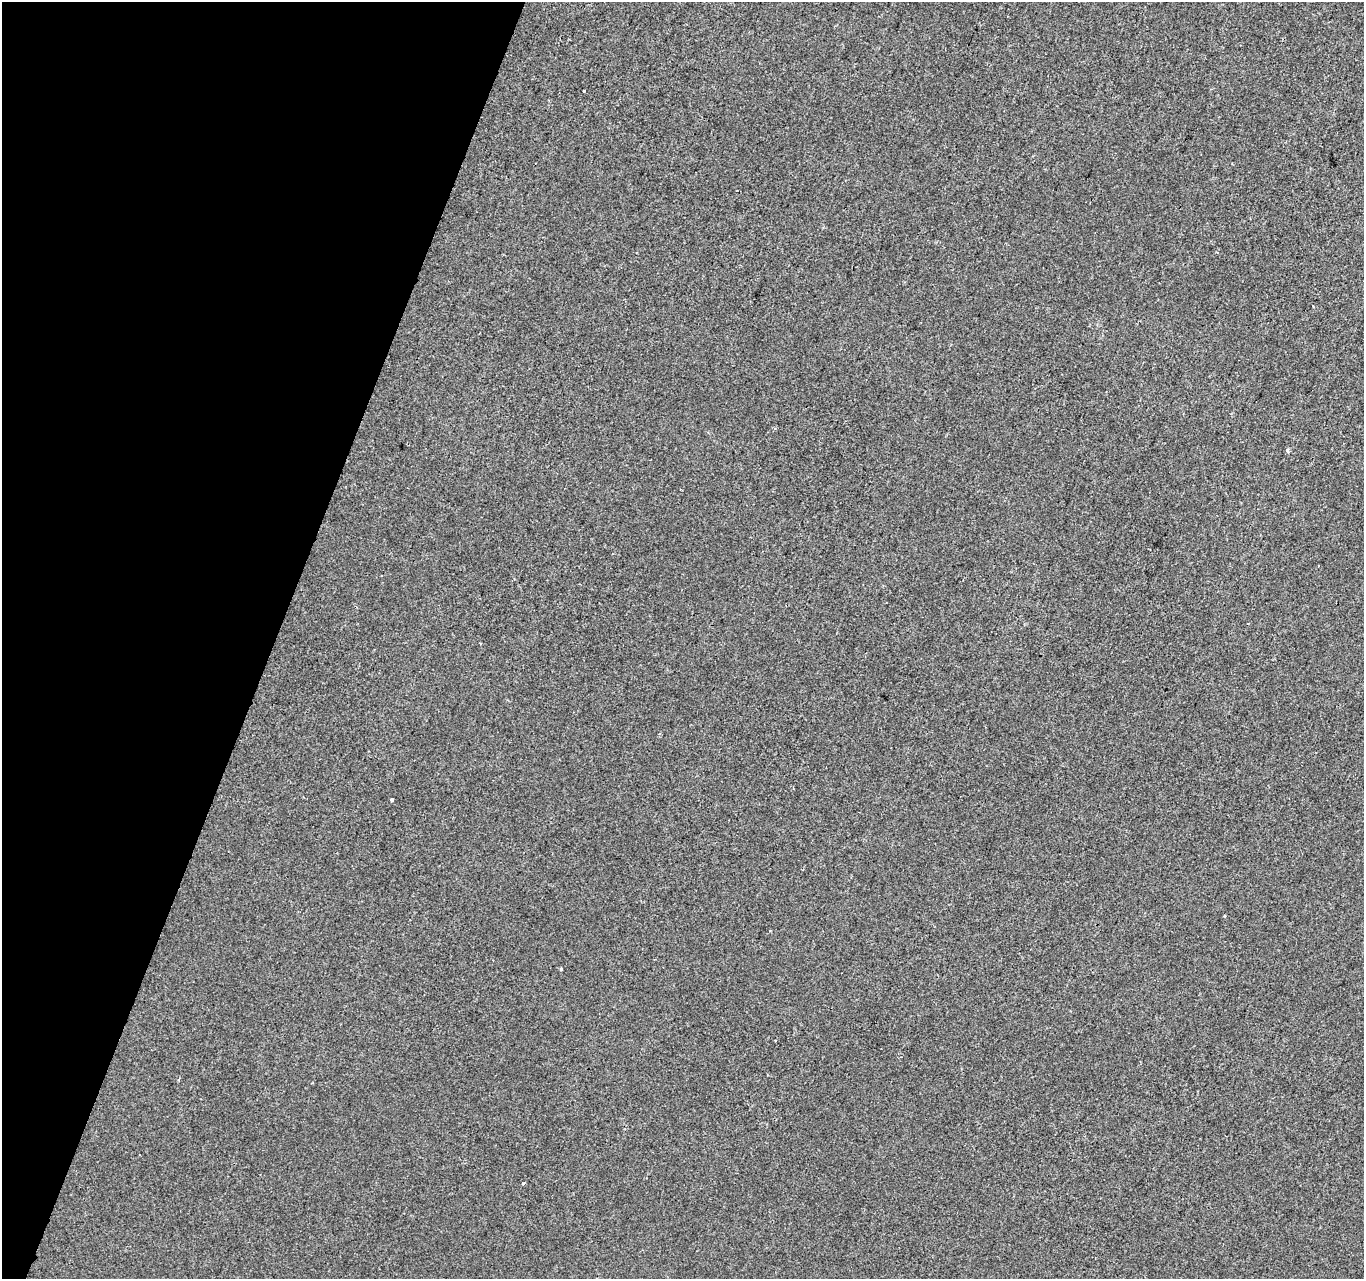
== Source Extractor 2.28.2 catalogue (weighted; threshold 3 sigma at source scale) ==
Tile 9 of 4 x 4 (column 1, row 3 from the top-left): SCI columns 8-1369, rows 1556-2832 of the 5453 x 5600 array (HDU 1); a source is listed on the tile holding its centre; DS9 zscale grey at full resolution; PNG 1366 x 1281 px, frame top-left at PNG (2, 2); no overlay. Shown black and unused: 20% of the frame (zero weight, under 2 of 3 exposures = <1% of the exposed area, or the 3 px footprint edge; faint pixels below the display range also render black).
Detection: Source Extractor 2.28.2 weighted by HDU 2 'WHT'; one run over the whole footprint, this tile lists its part. Background 3.38e-04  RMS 0.0042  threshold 0.0188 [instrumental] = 3 sigma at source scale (4.5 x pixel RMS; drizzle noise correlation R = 1.50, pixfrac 1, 0.0396/0.0396 arcsec/px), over >= 5 px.
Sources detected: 7; all 7 listed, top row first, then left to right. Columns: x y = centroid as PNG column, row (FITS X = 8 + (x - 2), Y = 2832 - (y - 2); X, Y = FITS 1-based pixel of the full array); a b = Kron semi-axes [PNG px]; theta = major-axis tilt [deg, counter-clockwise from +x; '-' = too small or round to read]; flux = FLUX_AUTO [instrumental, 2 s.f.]
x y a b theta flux
584 91 3 3 - 1.5
1313 306 3 2 - 0.37
1287 450 4 3 - 1.9
392 800 3 3 - 2.5
1224 916 3 3 - 0.48
561 969 3 2 - 0.78
523 1183 4 3 - 0.5